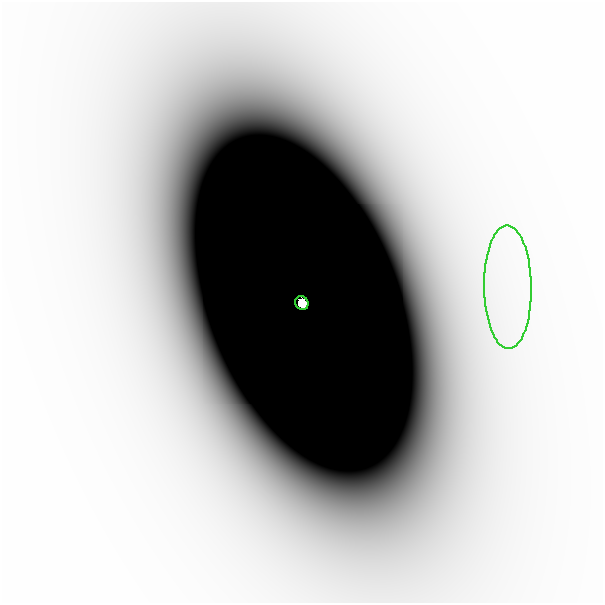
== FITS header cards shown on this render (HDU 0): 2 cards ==
NAXIS1  =                  601
NAXIS2  =                  601

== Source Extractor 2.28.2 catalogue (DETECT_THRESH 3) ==
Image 601 x 601 px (HDU 0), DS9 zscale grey, 1 PNG px = 1 image px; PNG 605 x 605 px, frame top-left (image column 1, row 601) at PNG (2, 2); each listed source drawn as its Kron ellipse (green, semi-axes under 4 px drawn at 4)
Background -5.08e-09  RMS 2.3e-09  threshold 6.96e-09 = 3 sigma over >= 5 px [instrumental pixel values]
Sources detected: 3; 1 with non-positive FLUX_AUTO (blend fragments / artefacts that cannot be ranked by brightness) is neither listed nor drawn; the other 2 listed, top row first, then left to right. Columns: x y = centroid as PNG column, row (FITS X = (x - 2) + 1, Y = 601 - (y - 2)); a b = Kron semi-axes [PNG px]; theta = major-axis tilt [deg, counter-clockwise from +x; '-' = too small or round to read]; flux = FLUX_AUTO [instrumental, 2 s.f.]
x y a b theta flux
508 287 62 23 -89 2.7e-05
302 303 7 6 - 1.5e+00
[1 non-positive-flux detection neither listed nor drawn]